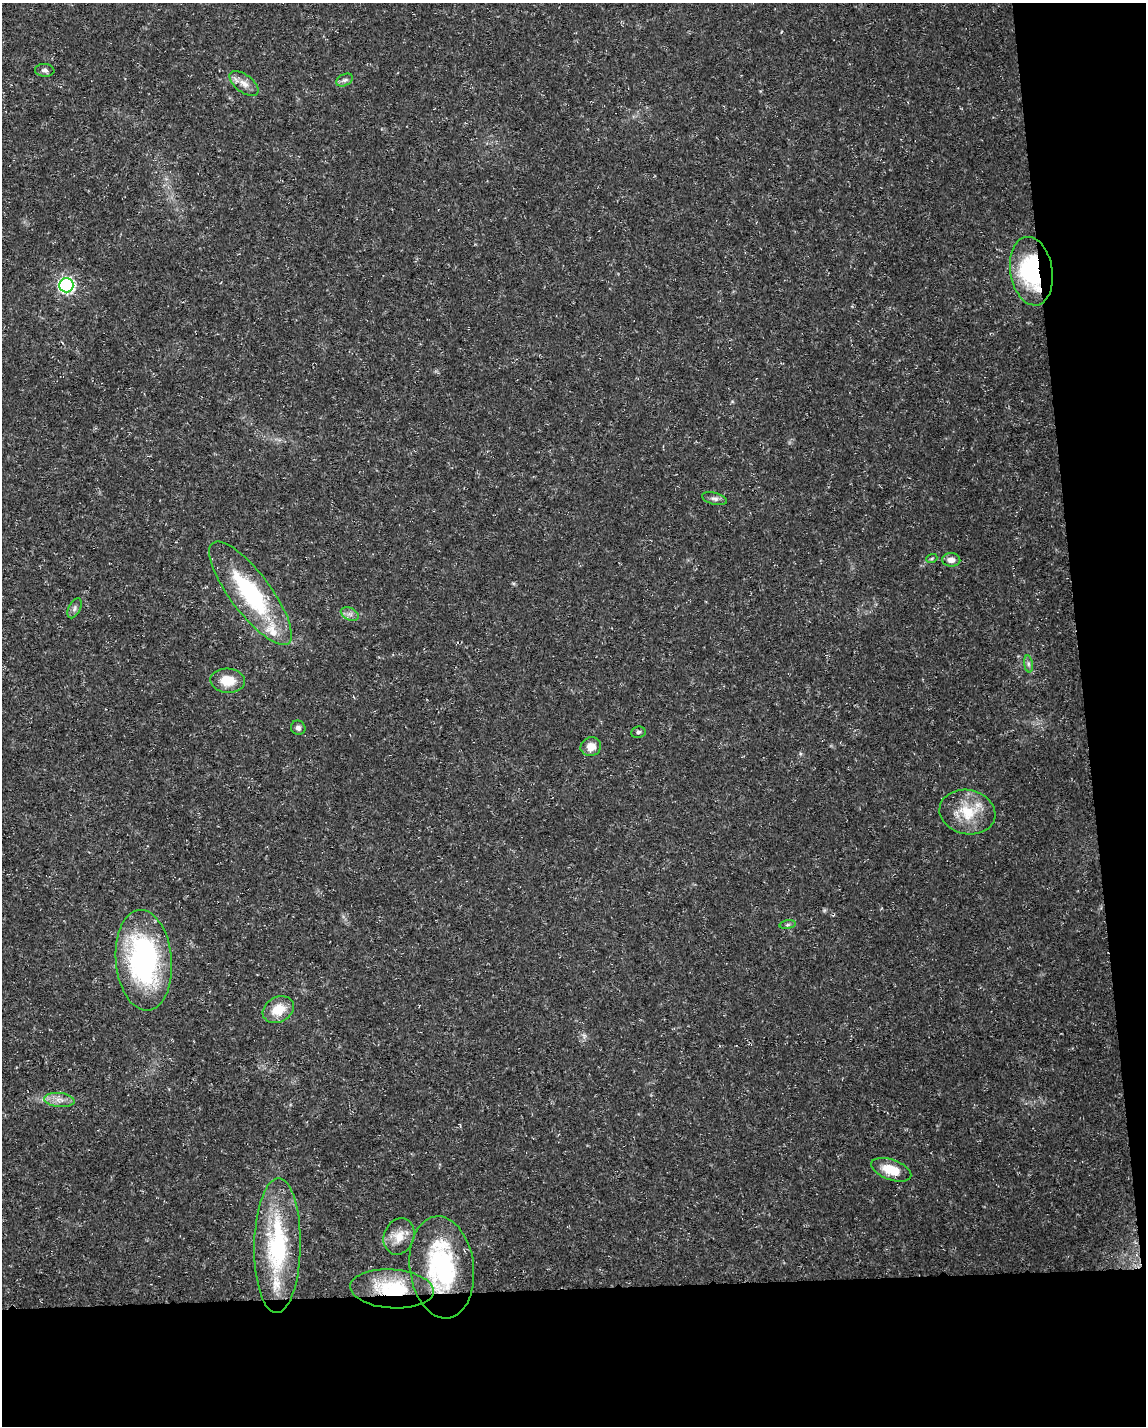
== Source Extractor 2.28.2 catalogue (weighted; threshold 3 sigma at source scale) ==
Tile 12 of 4 x 3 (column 4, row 3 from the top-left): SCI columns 3431-4574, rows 53-1476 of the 4574 x 4333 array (HDU 1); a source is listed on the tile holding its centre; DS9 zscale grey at full resolution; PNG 1148 x 1428 px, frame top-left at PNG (2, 3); each listed source drawn as its Kron ellipse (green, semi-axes under 4 px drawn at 4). Shown black and unused: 15% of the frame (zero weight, under 3 of 5 exposures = <1% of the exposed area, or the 3 px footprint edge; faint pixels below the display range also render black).
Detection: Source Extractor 2.28.2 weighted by HDU 2 'WHT'; one run over the whole footprint, this tile lists its part. Background 0.0165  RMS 0.0022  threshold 0.01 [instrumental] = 3 sigma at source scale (4.5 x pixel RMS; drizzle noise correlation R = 1.50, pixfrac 1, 0.0396/0.0396 arcsec/px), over >= 5 px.
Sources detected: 27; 1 inside a brighter listed object's ellipse — not listed separately; the other 26 listed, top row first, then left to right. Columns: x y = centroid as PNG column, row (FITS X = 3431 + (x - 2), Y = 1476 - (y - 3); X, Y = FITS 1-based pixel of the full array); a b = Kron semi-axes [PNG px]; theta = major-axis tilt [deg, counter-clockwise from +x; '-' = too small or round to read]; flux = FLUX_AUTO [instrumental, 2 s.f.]
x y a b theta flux
45 70 10 6 -5 0.75
345 80 9 5 26 0.62
244 83 17 8 -38 1.9
1031 271 34 21 -81 23
66 285 7 7 - 45
714 499 12 6 -14 0.83
932 558 6 3 19 0.28
951 560 9 6 -3 1.3
250 593 63 20 -53 25
75 608 10 6 63 0.73
350 614 9 6 -24 0.91
1028 664 8 4 -82 0.57
228 681 17 12 -4 4.1
298 728 7 7 - 0.76
638 732 7 5 8 0.55
591 747 10 9 - 2.2
967 812 28 22 -13 7.8
788 925 8 4 9 0.42
144 960 50 28 -85 43
278 1010 16 12 28 4.5
59 1100 15 7 -5 1.7
891 1170 21 10 -20 5
399 1236 19 15 68 3.4
277 1246 67 23 89 27
442 1267 51 32 -83 27
392 1289 42 19 -4 15
Overlapping masked pixels (flux is a lower limit): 3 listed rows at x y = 1031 271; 442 1267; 392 1289